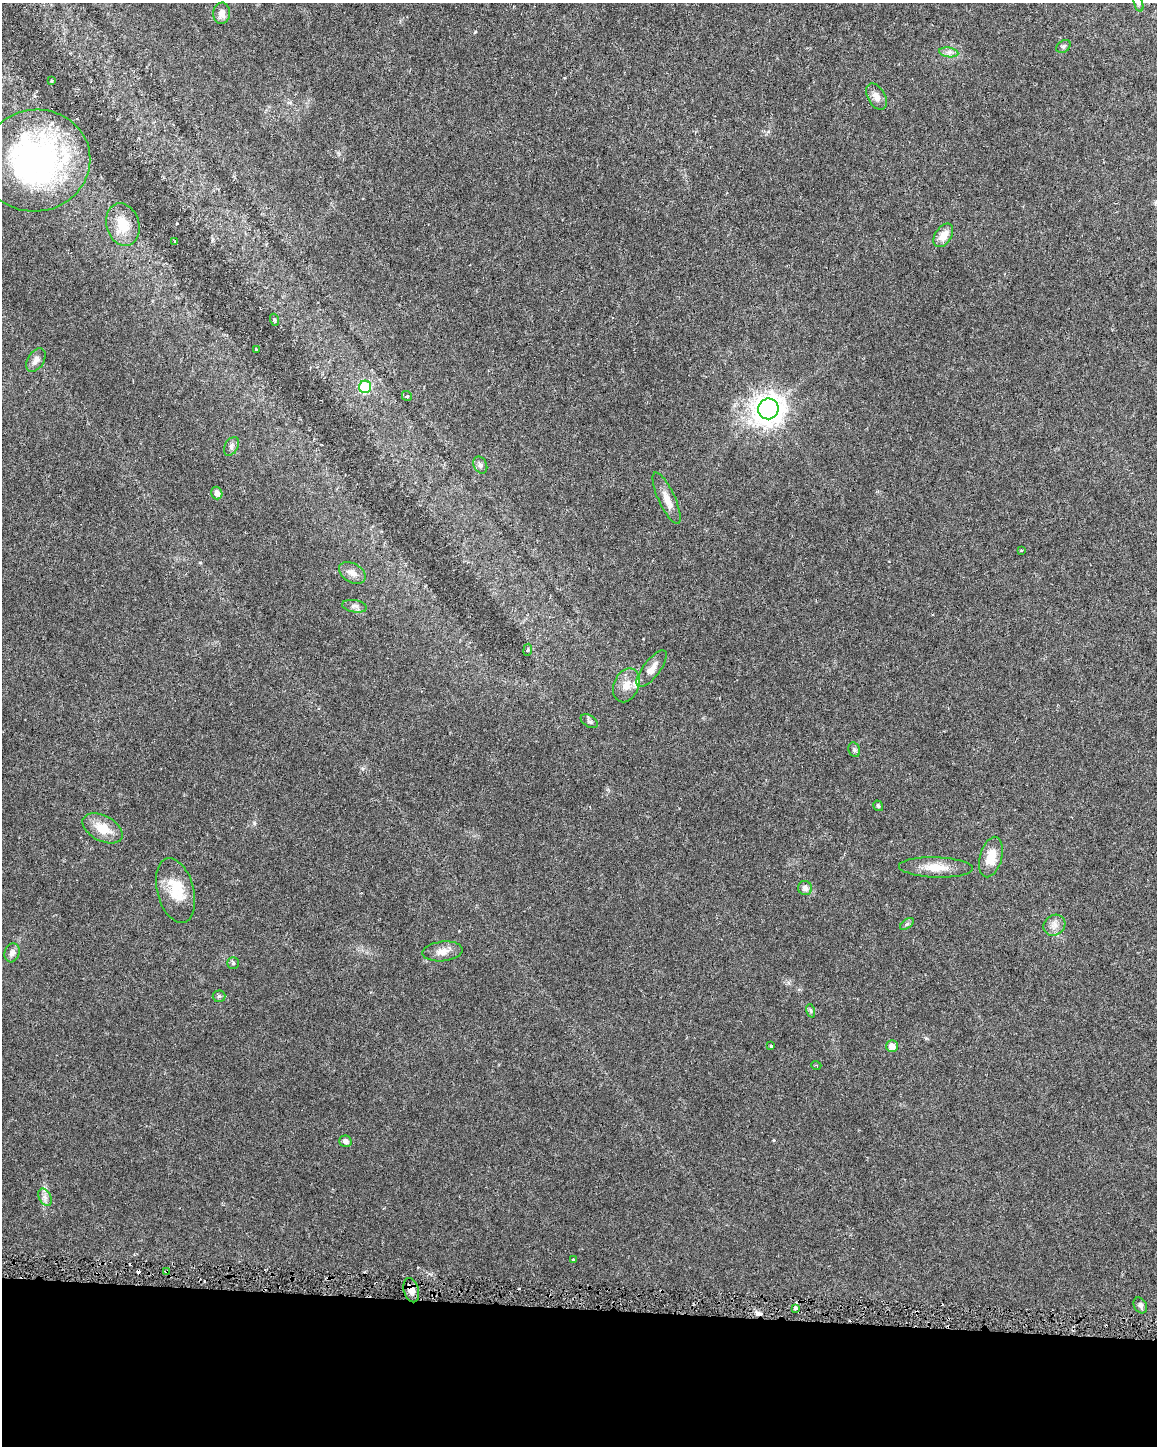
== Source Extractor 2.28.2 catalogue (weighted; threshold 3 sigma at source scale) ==
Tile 10 of 4 x 3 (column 2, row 3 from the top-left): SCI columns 1156-2310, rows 231-1674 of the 4625 x 4849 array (HDU 1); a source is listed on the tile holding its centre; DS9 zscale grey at full resolution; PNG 1159 x 1448 px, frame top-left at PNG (2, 3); each listed source drawn as its Kron ellipse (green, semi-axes under 4 px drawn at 4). Shown black and unused: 10% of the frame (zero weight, under 3 of 6 exposures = <1% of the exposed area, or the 3 px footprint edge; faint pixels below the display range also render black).
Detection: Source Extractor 2.28.2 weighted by HDU 2 'WHT'; one run over the whole footprint, this tile lists its part. Background 0.0281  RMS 0.002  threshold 0.00831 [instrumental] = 3 sigma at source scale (4.09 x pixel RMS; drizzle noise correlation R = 1.36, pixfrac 0.8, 0.0396/0.0396 arcsec/px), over >= 5 px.
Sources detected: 57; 1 inside a brighter object's white glare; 4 cosmic-ray / hot-pixel residue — neither listed nor drawn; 1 inside a brighter listed object's ellipse — not listed separately; the other 51 listed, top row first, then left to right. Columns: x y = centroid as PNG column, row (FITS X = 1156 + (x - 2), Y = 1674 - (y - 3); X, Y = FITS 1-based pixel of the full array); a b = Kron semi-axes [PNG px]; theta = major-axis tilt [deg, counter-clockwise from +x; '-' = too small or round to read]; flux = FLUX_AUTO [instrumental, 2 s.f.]
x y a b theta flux
1138 3 8 3 -71 0.39
222 13 11 8 86 1.4
1063 46 8 5 34 0.38
949 52 10 5 -8 0.67
51 81 3 3 - 0.23
876 97 14 8 -59 1.3
36 161 55 51 10 55
123 225 22 16 -74 4.4
943 235 13 8 56 2
175 241 3 3 - 0.16
275 320 6 3 -71 0.28
256 350 3 3 - 0.23
36 360 13 8 56 1.2
365 387 6 6 - 12
407 396 5 4 - 0.32
768 409 10 10 - 250
231 446 10 6 61 0.64
480 465 9 6 -63 0.63
217 493 6 5 - 0.99
667 498 28 8 -65 2
1021 550 3 3 - 0.17
352 573 14 9 -30 1.4
355 606 12 6 -9 0.73
528 650 6 3 80 0.19
652 669 22 8 53 2.1
626 685 17 12 67 2.3
589 721 9 5 -31 0.43
854 750 7 5 -70 0.44
878 806 5 4 - 0.31
103 828 22 12 -28 3.7
991 857 21 11 74 3.6
936 867 37 10 -2 3.4
805 888 7 7 - 0.79
175 891 33 18 -74 5.3
907 924 8 4 36 0.36
1054 925 11 10 - 1.2
443 951 20 10 6 1.8
12 953 9 7 72 0.9
233 963 6 5 - 0.31
219 996 6 6 - 0.34
811 1011 7 4 -72 0.31
771 1046 3 3 - 0.23
892 1046 6 6 - 1.6
816 1065 5 3 - 0.19
345 1141 6 5 - 0.7
45 1197 9 6 -65 0.78
573 1259 4 2 - 0.15
166 1271 4 2 - 0.15
411 1290 12 7 -74 1.3
1140 1305 8 6 -59 0.65
795 1308 4 3 - 0.49
Overlapping masked pixels (flux is a lower limit): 2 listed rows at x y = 166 1271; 411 1290
Isophote crosses this tile's border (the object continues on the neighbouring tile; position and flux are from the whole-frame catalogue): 1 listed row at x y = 1138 3
Unlisted compact peaks at least as high as the median listed source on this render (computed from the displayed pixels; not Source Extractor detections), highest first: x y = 254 823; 475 32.